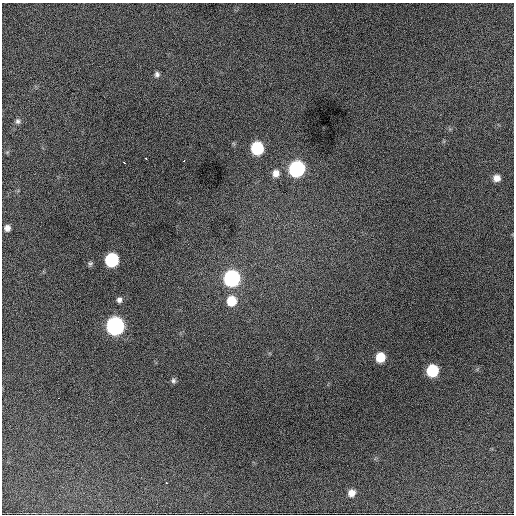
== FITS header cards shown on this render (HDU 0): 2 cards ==
NAXIS1  =                  512 / Axis length
NAXIS2  =                  512 / Axis length

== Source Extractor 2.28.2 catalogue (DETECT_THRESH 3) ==
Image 512 x 512 px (HDU 0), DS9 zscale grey, 1 PNG px = 1 image px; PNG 516 x 516 px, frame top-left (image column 1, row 512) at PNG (2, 3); no overlay
Background 1650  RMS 35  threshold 106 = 3 sigma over >= 5 px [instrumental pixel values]
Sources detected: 22; all 22 listed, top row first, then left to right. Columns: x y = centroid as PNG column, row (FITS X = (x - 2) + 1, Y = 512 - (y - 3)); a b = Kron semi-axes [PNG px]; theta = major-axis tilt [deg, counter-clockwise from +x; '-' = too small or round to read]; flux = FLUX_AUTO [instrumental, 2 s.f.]
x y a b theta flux
157 74 7 6 - 7000
18 121 8 7 - 6400
257 148 8 8 - 190000
146 158 3 3 - 4600
184 161 3 2 - 3300
124 162 3 2 - 3500
297 169 9 8 - 550000
276 173 10 9 - 18000
497 178 7 7 - 17000
7 228 6 5 - 11000
112 260 8 8 - 260000
90 264 7 5 55 4700
232 278 9 8 - 590000
119 300 7 6 - 8000
231 301 9 9 - 60000
115 326 9 8 - 930000
380 357 8 7 - 54000
432 370 8 8 - 160000
173 381 7 6 - 5500
58 398 2 2 - 1700
166 483 3 3 - 24000
351 493 8 7 - 18000